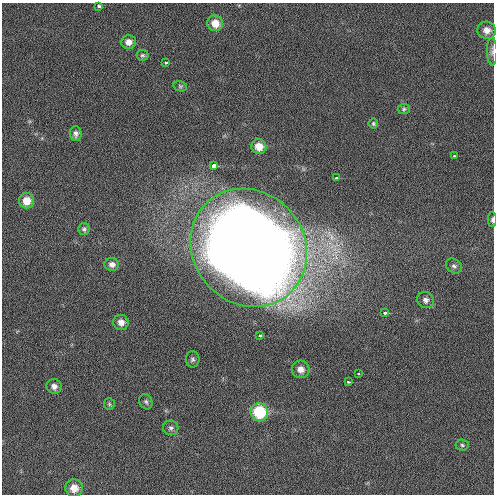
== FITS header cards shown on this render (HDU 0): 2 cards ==
NAXIS1  =                  492 / Axis length
NAXIS2  =                  492 / Axis length

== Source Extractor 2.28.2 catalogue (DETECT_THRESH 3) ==
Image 492 x 492 px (HDU 0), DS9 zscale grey, 1 PNG px = 1 image px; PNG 496 x 496 px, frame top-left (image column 1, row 492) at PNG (2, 3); each listed source drawn as its Kron ellipse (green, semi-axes under 4 px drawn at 4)
Background 2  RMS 3.3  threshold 9.76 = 3 sigma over >= 5 px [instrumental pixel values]
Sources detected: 36; all 36 listed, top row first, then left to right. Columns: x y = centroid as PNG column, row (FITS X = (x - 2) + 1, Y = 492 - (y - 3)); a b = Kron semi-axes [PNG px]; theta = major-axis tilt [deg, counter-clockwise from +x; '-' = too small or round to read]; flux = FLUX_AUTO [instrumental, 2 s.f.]
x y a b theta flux
99 6 4 3 - 940
215 23 8 7 - 2800
487 30 9 8 - 1700
129 42 7 7 - 1500
492 51 14 5 -89 730
142 55 6 5 - 400
166 63 3 3 - 620
180 86 7 5 -13 350
404 109 6 5 - 370
373 124 5 5 - 330
76 134 7 6 - 780
259 146 8 7 - 2800
454 156 3 3 - 450
214 166 3 3 - 13000
337 178 3 3 - 1300
27 201 7 7 - 2900
492 220 7 4 -90 550
84 229 6 5 - 490
249 248 61 55 -50 850000
112 264 7 6 - 1000
454 266 8 7 - 710
425 300 8 8 - 960
385 313 3 3 - 770
121 322 8 7 - 1600
260 335 3 3 - 810
193 359 8 7 - 650
301 369 9 8 - 1800
358 374 3 3 - 360
348 382 3 2 - 500
54 386 7 7 - 1100
146 402 8 6 -63 550
109 404 6 5 - 370
259 412 9 8 - 13000
171 428 8 7 - 650
462 445 6 5 - 430
74 488 8 8 - 2900
At the frame edge (FLAGS 8, measured only in part): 2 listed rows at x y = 492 51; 492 220